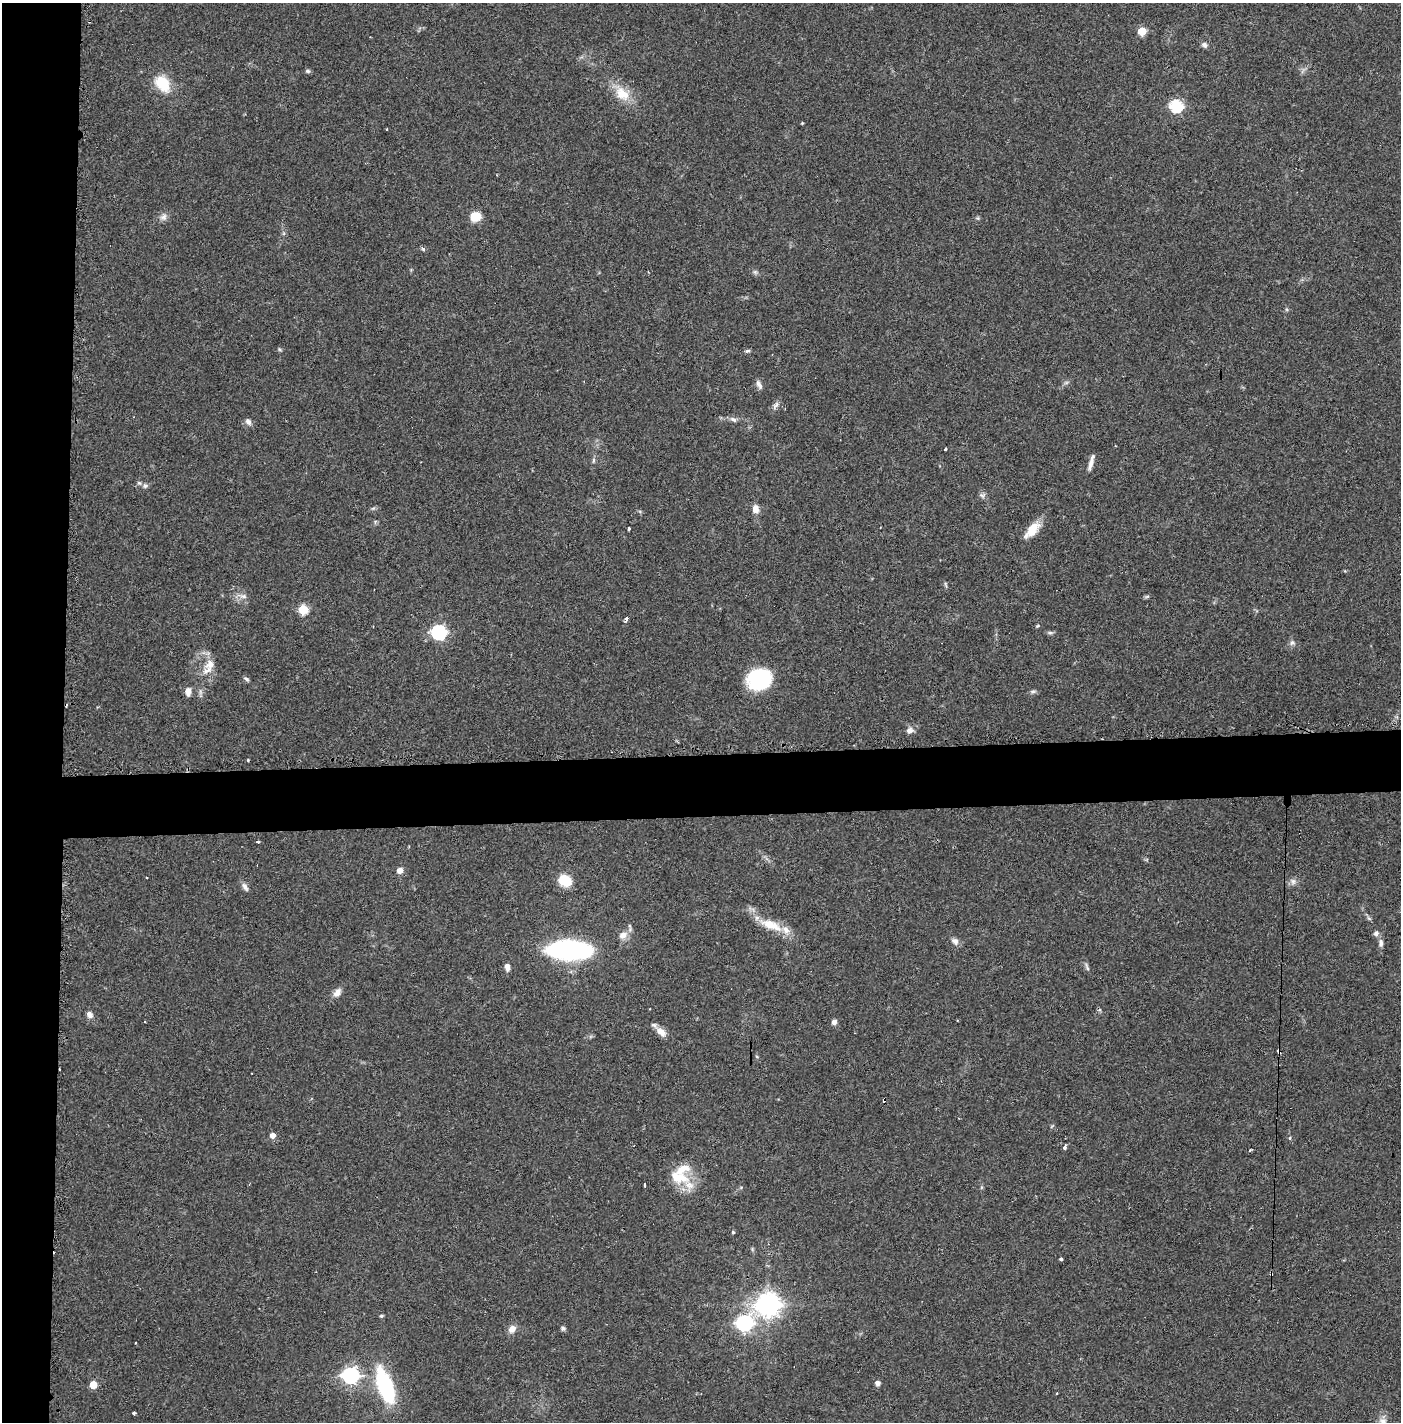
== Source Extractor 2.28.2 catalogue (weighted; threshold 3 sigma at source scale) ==
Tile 4 of 3 x 3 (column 1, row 2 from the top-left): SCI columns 20-1418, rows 1422-2841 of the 4249 x 4272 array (HDU 1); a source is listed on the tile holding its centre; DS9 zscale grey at full resolution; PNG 1403 x 1424 px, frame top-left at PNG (2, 3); no overlay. Shown black and unused: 9% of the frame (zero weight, under 2 of 3 exposures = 1% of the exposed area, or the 3 px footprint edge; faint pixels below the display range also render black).
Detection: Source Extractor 2.28.2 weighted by HDU 2 'WHT'; one run over the whole footprint, this tile lists its part. Background 0.0701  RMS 0.0061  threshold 0.0275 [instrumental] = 3 sigma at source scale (4.5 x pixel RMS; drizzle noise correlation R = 1.50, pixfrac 1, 0.05/0.05 arcsec/px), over >= 5 px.
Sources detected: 84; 1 inside a brighter object's white glare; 2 cosmic-ray / hot-pixel residue — not listed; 2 inside a brighter listed object's ellipse — not listed separately; the other 79 listed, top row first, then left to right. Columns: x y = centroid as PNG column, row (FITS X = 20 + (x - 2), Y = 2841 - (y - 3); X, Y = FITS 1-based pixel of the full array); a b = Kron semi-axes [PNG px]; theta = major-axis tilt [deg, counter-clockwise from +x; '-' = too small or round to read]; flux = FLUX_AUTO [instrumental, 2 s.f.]
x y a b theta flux
1142 31 5 5 - 18
1204 45 8 6 -47 1.9
308 71 6 5 - 1.1
163 83 19 14 -53 18
622 94 22 15 -41 13
1176 106 6 6 - 76
802 123 3 3 - 0.62
387 129 3 2 - 0.62
475 216 10 9 - 10
163 217 10 8 32 2.8
423 249 5 5 - 1.1
755 272 5 5 - 1.1
747 351 7 4 17 1
759 384 12 6 -61 2.5
775 405 13 5 55 2.1
734 419 11 5 -21 2.1
248 421 8 6 -56 2.4
945 449 4 3 - 2.5
593 460 8 4 82 1.1
1091 463 19 5 75 3.5
145 486 7 6 - 1.6
373 508 7 4 19 0.98
755 509 10 8 85 4.2
629 528 3 3 - 2.5
1032 529 21 10 50 11
946 585 10 3 -75 0.92
243 596 10 6 -10 2.5
1147 596 7 4 19 0.88
303 609 5 5 - 33
626 619 5 4 - 1.9
1037 626 5 4 - 0.66
439 632 7 6 - 130
1050 633 7 4 0 1.1
1292 642 8 7 - 1.8
210 664 16 13 49 7.4
762 678 27 19 31 38
246 679 8 4 -32 1.2
1033 691 9 4 0 1.3
188 692 10 6 89 3.4
910 730 10 8 29 3
258 842 3 2 - 1.2
400 870 6 6 - 3.8
565 881 14 11 -29 13
1293 881 10 8 -56 2.4
245 887 13 6 -60 2.4
1369 918 7 5 -30 1.1
771 925 34 12 -21 14
1376 933 7 7 - 1.7
623 935 12 9 26 4.7
955 941 10 8 -42 2.9
1381 943 11 6 -83 2.3
569 950 28 12 -1 170
507 967 8 5 -85 3.3
1087 967 13 3 -69 1.4
337 993 12 8 53 4
90 1015 9 7 -53 2.8
834 1022 7 6 - 2.1
661 1032 14 9 -39 5.2
1279 1051 4 3 - 4.1
884 1100 3 3 - 1.7
272 1135 5 5 - 3.9
1064 1148 3 3 - 5.1
678 1177 33 16 -16 18
645 1185 4 3 - 2.9
733 1232 4 3 - 0.78
1061 1259 3 3 - 9.1
768 1304 8 8 - 520
381 1316 5 4 - 0.8
744 1323 7 7 - 170
563 1328 6 5 - 1.2
512 1329 11 8 45 4.1
135 1343 3 2 - 0.49
351 1375 7 7 - 190
877 1383 5 5 - 2.9
93 1385 5 5 - 13
385 1386 30 12 -71 69
1057 1394 3 2 - 0.82
134 1413 3 3 - 1.8
1383 1421 13 9 -12 4
Overlapping masked pixels (flux is a lower limit): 2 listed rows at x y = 1279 1051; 884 1100
Isophote crosses this tile's border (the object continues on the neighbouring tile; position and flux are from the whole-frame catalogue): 1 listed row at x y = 1383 1421